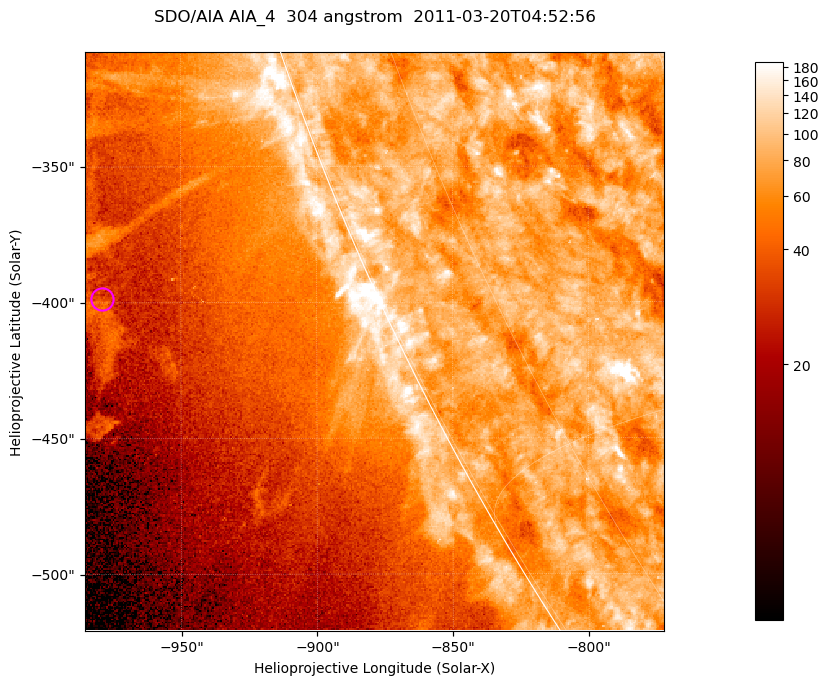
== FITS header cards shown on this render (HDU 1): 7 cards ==
TELESCOP= 'SDO/AIA '           / For AIA: SDO/AIA
INSTRUME= 'AIA_4   '           / For AIA: AIA_ATA1, AIA_ATA2, AIA_ATA3 or AIA_AT
WAVELNTH=                  304 / [angstrom] Wavelength
WAVEUNIT= 'angstrom'           / Wavelength unit: angstrom
DATE-OBS= '2011-03-20T04:52:56.123' / [ISO] Date when observation started; ISO 8
CTYPE1  = 'HPLN-TAN'           / CTYPE1; Typically HPLN
CTYPE2  = 'HPLT-TAN'           / CTYPE2; Typically HPLT

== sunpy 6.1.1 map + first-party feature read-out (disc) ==
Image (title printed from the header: SDO/AIA AIA_4  304 angstrom  2011-03-20T04:52:56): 355 x 355 px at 0.6 arcsec/px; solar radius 964 arcsec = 1606 px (partial field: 0.7% of the solar disc is inside the frame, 45% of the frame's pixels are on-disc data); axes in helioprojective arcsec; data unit not stated in the header (colour bar unlabelled)
Orientation: roll -0.132 deg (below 1 deg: not rotated)
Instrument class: DISC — disc imager (sunpy class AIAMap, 304 A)
Bright regions (active regions / flare kernels): reference = the on-disc median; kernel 3 px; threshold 5 sigma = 107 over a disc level ~79.1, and >= 1.15x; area >= 126 px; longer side >= 4 px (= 2.4 arcsec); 0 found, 0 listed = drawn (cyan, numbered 1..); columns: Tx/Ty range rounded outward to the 2 arcsec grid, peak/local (2 s.f.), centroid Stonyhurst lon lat
Off-limb structures (1.02-1.3 R_sun): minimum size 63 px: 6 found; the strongest spans PA ~110..115 deg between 1.08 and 1.11 R_sun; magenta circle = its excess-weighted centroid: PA ~110 deg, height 1.1 R_sun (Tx ~-978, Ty ~-398 arcsec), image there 1.6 x the reference